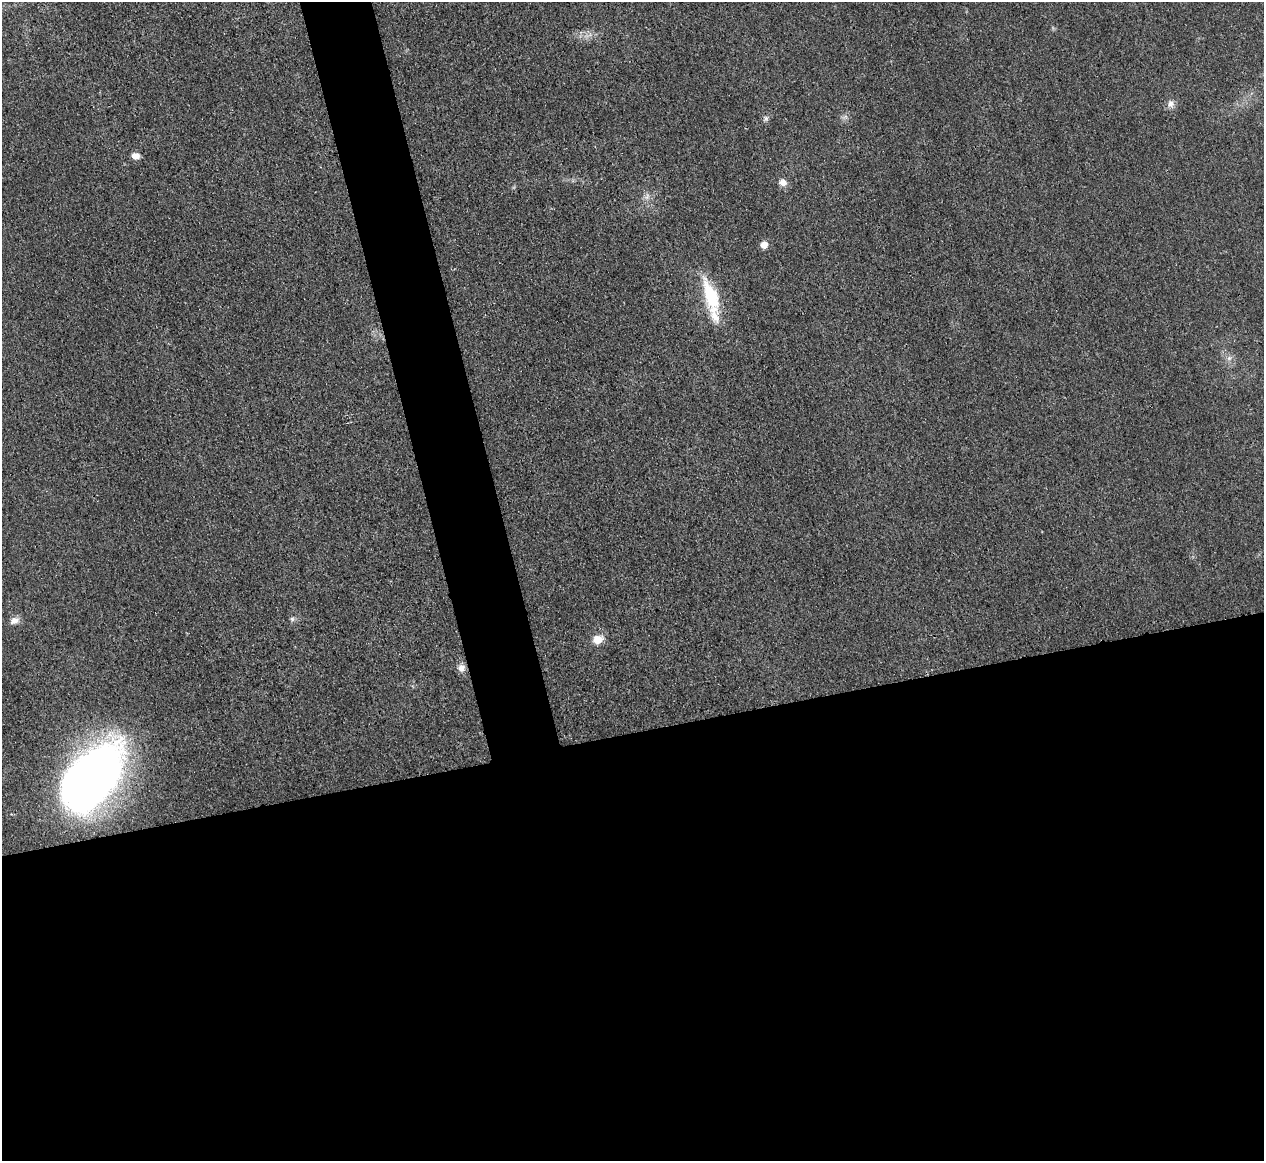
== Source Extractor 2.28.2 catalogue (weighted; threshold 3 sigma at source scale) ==
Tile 15 of 4 x 4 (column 3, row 4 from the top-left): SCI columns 2533-3794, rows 149-1307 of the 5067 x 5048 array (HDU 1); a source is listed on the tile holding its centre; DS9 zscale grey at full resolution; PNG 1266 x 1163 px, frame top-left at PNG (2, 2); no overlay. Shown black and unused: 41% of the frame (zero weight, under 3 of 4 exposures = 1% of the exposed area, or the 3 px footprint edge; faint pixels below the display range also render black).
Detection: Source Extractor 2.28.2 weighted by HDU 2 'WHT'; one run over the whole footprint, this tile lists its part. Background 0.0224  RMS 0.0056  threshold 0.0253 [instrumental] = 3 sigma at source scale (4.5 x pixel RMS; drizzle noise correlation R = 1.50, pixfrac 1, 0.05/0.05 arcsec/px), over >= 5 px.
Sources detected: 14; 1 inside a brighter listed object's ellipse — not listed separately; the other 13 listed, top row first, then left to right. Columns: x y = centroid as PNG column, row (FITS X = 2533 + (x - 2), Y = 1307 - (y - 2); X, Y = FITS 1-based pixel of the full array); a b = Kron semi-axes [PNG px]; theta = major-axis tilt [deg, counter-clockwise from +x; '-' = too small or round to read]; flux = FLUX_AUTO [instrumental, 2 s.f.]
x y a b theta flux
1170 104 10 9 - 3
766 118 8 6 -89 1.4
135 156 9 7 -8 3.4
783 182 9 8 - 3.7
647 197 9 5 68 1.8
764 245 6 5 - 7.1
711 296 41 15 -70 29
1229 358 7 6 - 1.9
292 619 7 5 -45 1.2
14 620 12 8 24 3.6
598 639 12 9 16 6.6
461 668 9 9 - 3.4
93 778 65 37 50 400